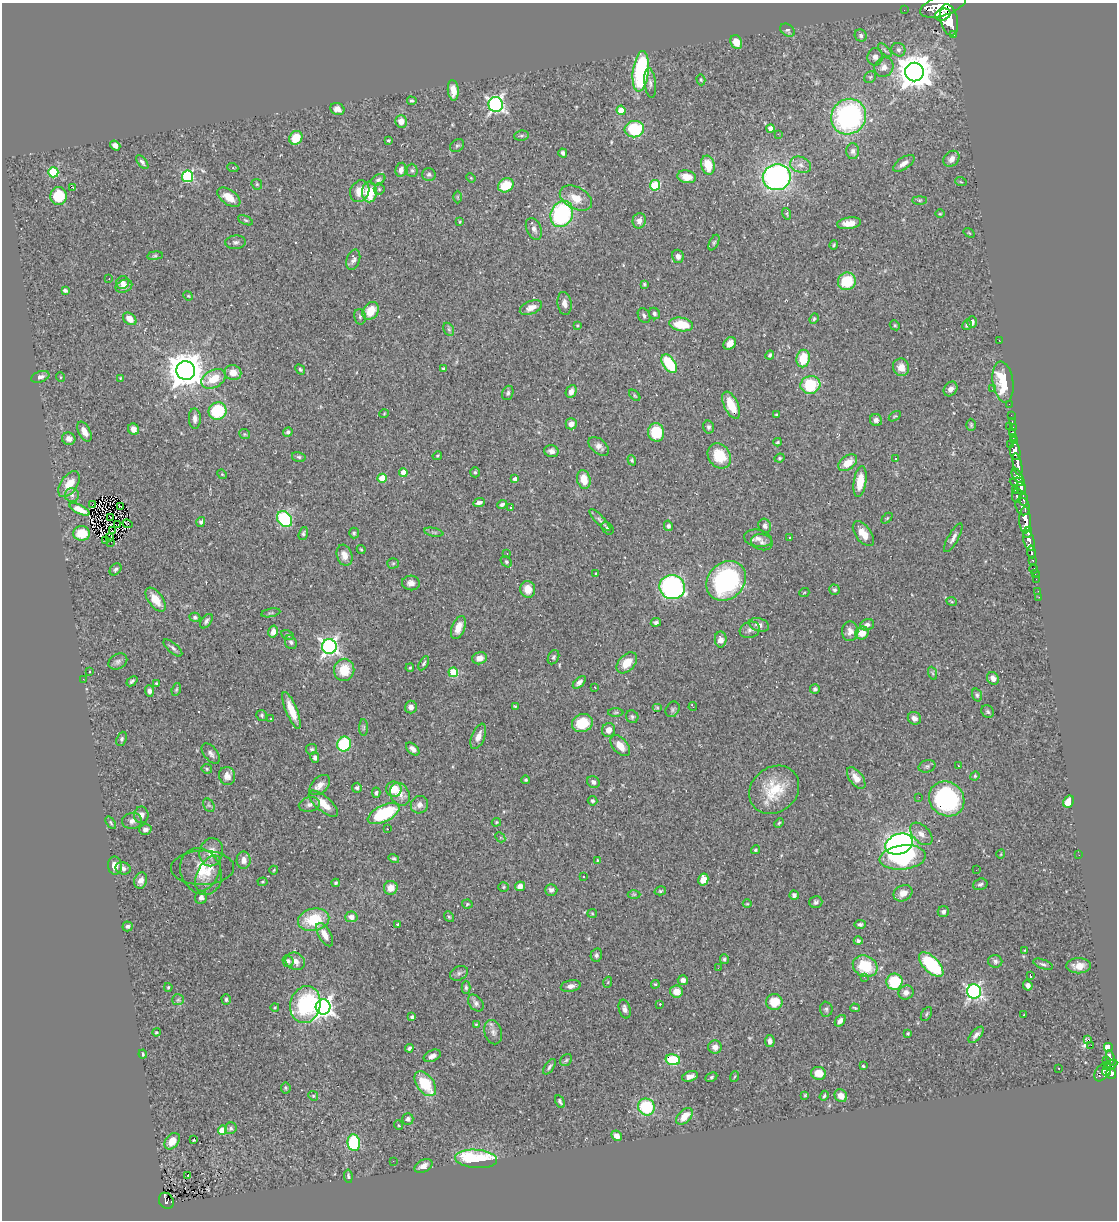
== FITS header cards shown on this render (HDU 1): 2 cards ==
NAXIS1  =                 1115
NAXIS2  =                 1218

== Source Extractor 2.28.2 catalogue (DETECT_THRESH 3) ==
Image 1115 x 1218 px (HDU 1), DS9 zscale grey, 1 PNG px = 1 image px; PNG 1119 x 1222 px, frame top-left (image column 1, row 1218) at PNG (2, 3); each listed source drawn as its Kron ellipse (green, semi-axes under 4 px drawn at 4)
Background 0.6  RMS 0.026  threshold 0.0782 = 3 sigma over >= 5 px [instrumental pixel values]
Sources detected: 454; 2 with non-positive FLUX_AUTO (blend fragments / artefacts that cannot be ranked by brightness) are neither listed nor drawn; the other 452 listed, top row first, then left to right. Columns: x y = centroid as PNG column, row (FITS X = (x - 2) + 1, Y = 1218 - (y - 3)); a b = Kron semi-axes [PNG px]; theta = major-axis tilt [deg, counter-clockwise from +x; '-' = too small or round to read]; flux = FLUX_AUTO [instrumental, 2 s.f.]
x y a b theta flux
943 5 24 10 18 3400
904 10 2 2 - 6
943 15 8 5 21 1100
949 20 16 8 -78 2800
787 30 8 6 -37 4.2
861 35 6 5 - 4.4
954 35 3 3 - 84
736 42 7 5 -63 20
885 50 9 3 -45 3.7
898 50 7 6 - 5.2
875 57 8 7 - 7.6
884 67 10 9 - 11
641 71 20 8 83 190
914 72 9 9 - 3900
870 77 6 5 - 3.1
701 80 6 4 -73 2.3
650 83 15 5 -83 7.4
453 90 10 5 -84 18
412 101 5 4 - 2.8
496 104 7 7 - 520
337 109 7 6 - 10
621 110 5 4 - 31
849 117 18 17 - 330
401 121 6 6 - 14
770 128 4 4 - 12
634 129 10 8 6 93
778 134 2 2 - 12
521 136 7 5 6 3.2
296 138 7 6 - 34
388 140 4 3 - 2.2
115 146 5 4 - 9.2
457 146 7 5 39 3.4
853 151 8 6 -90 6.2
563 153 4 4 - 4.5
951 159 9 7 46 9.4
142 162 8 4 -51 4.1
904 163 12 6 35 9.2
708 165 9 7 -76 36
801 165 11 8 -20 9.8
233 168 5 3 - 1.6
401 170 7 5 81 9.9
412 170 6 5 - 3.3
53 172 5 5 - 99
429 174 7 6 - 4.2
188 176 6 5 - 170
687 177 9 6 -10 23
777 177 14 13 - 450
471 178 5 4 - 1.6
378 180 7 5 32 3.8
961 182 6 3 -18 1.7
257 184 6 5 - 2.3
506 185 8 6 30 45
655 185 5 5 - 100
72 187 3 2 - 17
379 189 5 5 - 2.9
360 191 11 9 64 22
369 192 10 7 88 51
59 196 9 8 - 52
229 197 13 7 -36 21
457 197 6 4 -90 1.9
576 198 17 11 -28 26
920 200 7 4 0 2.9
562 214 13 11 66 200
787 214 6 3 -72 1.9
940 214 5 3 - 1.5
245 220 8 4 -26 2.6
639 221 8 6 76 8.3
460 222 3 2 - 1.4
849 223 12 6 7 15
534 229 11 7 -66 8.3
969 233 6 3 -36 1.5
235 242 10 6 4 5.7
714 242 8 4 63 3.2
834 245 5 3 - 2.2
155 256 8 4 8 2.8
678 256 7 5 -75 7.5
353 260 10 6 74 5.8
109 279 3 2 - 1.9
847 281 9 8 - 68
122 283 6 6 - 6.1
644 284 4 4 - 2.6
124 286 9 6 24 13
65 290 4 3 - 3.3
188 296 5 4 - 1.8
564 303 11 7 -81 10
531 308 12 6 22 14
371 311 9 7 52 33
654 314 6 5 - 4.1
644 316 8 5 -61 4.9
360 317 8 5 -76 3.7
130 319 7 5 -40 17
814 319 5 4 - 2.5
972 322 6 4 -90 6.9
681 324 12 6 -8 50
895 325 5 4 - 2.2
967 325 5 4 - 3.9
577 326 4 3 - 1.8
449 329 7 5 -60 3.1
999 340 3 2 - 4.1
730 343 7 5 45 15
770 355 5 3 - 3
803 359 9 6 79 45
669 364 10 6 -56 87
901 367 9 8 - 14
300 369 5 3 - 2.5
444 369 4 4 - 3.2
186 370 9 9 - 4100
233 373 8 7 - 20
40 377 9 5 19 6.4
60 377 5 3 - 1.4
121 378 4 3 - 2.1
213 379 13 8 29 37
1003 382 20 10 -81 72
810 385 10 9 - 72
950 389 8 6 53 8.3
992 389 3 2 - 1.3
571 391 6 5 - 10
508 393 7 5 71 4.3
635 395 7 4 -45 2.5
1009 404 2 2 - 7.8
731 405 14 7 -65 41
218 411 9 8 - 120
384 414 5 3 - 1.3
776 415 3 3 - 1.7
1011 415 2 2 - 7.3
895 416 7 3 34 2
195 419 10 6 -88 8.2
876 420 6 6 - 6
1012 422 3 2 - 19
571 424 5 5 - 12
971 425 6 5 - 2.5
708 427 6 5 - 4.6
1010 427 3 2 - 5.7
1013 428 3 3 - 11
133 429 6 5 - 13
84 432 11 6 -62 15
288 432 5 4 - 4.1
656 432 9 8 - 63
1013 432 3 2 - 18
245 434 5 5 - 2.3
1013 437 3 3 - 30
69 439 6 6 - 9.1
1015 441 4 3 - 28
778 442 4 3 - 2.4
1010 444 3 2 - 14
599 446 12 7 -40 9
551 451 7 6 - 7.5
1015 451 9 5 -80 1000
437 456 5 3 - 2
719 456 13 11 -53 49
299 457 7 5 -15 3.3
779 458 5 3 - 2.3
895 458 3 2 - 2.4
632 460 5 4 - 2.8
848 463 10 7 36 27
1017 464 11 4 -78 810
475 472 5 4 - 3
403 473 4 4 - 20
222 474 5 4 - 1.7
1018 476 8 5 -57 320
382 478 4 4 - 37
515 479 4 4 - 8.1
584 479 9 6 -76 26
860 481 15 6 81 36
1017 482 8 3 -2 290
69 484 15 8 56 26
1021 488 7 4 -70 420
1015 490 2 2 - 9.8
72 495 7 7 - 5.2
1017 496 7 5 84 170
1023 499 7 3 -81 230
479 503 6 4 22 5.6
93 504 2 2 - 0.64
502 504 5 4 - 4.6
120 506 3 2 - 1
1023 506 9 7 -68 640
510 507 3 2 - 2
80 509 11 4 -26 18
110 517 4 2 - 1.9
887 518 6 4 45 2.1
285 519 9 7 -54 150
600 520 14 4 -46 6.4
1025 520 13 5 90 1500
201 522 5 4 - 4
128 524 5 2 - 5.3
118 525 3 2 - 1.9
668 526 5 4 - 4.6
765 526 7 6 - 5.3
607 528 7 5 -51 3.2
112 531 2 2 - 0.71
434 532 9 3 -11 2.7
1028 532 6 4 72 460
82 533 8 7 - 30
354 533 5 4 - 2.8
303 534 7 4 74 3.2
863 534 14 7 -53 20
790 537 3 3 - 2.7
110 538 3 2 - 1.1
758 538 14 8 -11 11
953 538 16 5 61 7.8
105 540 2 2 - 1.3
1029 540 11 5 -74 850
111 542 3 2 - 2.3
762 542 11 8 -11 7.1
361 550 4 3 - 1.8
1031 552 6 3 -81 200
507 554 2 2 - 1.2
344 555 11 7 -72 13
1033 560 3 3 - 87
506 562 6 4 -49 2.9
393 563 5 5 - 2.7
116 569 7 5 45 3.7
1034 569 4 3 - 42
596 573 3 3 - 13
1035 574 2 2 - 6
1036 579 2 2 - 7.6
726 581 21 18 45 250
411 583 9 7 -6 9.6
672 587 13 12 - 340
528 589 8 7 - 21
834 590 5 5 - 3.6
1038 591 2 2 - 5.7
804 593 5 3 - 1.4
1039 597 2 2 - 4.4
156 600 14 7 -53 28
952 602 5 3 - 1.6
271 613 9 3 10 2.2
195 617 5 4 - 4
206 621 8 5 52 5
656 622 5 4 - 4.7
759 625 10 6 -18 11
867 625 7 5 21 6.4
458 628 12 6 69 18
750 630 10 8 18 7.8
850 631 10 8 -88 10
273 632 6 4 77 10
862 633 7 6 - 18
287 635 7 4 -27 2.7
721 639 8 6 -89 13
291 642 7 5 -66 3.9
329 646 7 7 - 630
173 648 12 5 -41 5.3
553 657 7 5 63 3.4
479 658 7 6 - 12
118 661 10 7 32 6.3
424 663 8 4 60 3.5
627 663 12 8 47 29
410 668 4 3 - 1.9
344 670 11 10 - 39
89 672 3 3 - 6.8
453 672 5 4 - 72
932 673 7 4 -70 2.5
993 678 6 5 - 9.7
83 679 3 2 - 1.4
132 681 6 4 39 3.6
579 682 8 4 44 6.3
156 683 3 3 - 2.3
595 687 3 2 - 1.4
176 689 6 4 70 2.4
815 689 5 5 - 4
149 691 5 4 - 7.2
977 695 6 4 -71 3.4
515 706 3 3 - 1.9
411 707 6 6 - 8.1
693 707 4 2 - 4.2
657 708 5 4 - 2.1
672 709 8 6 57 4
292 710 19 5 -68 32
616 712 8 3 1 2.5
988 712 7 6 - 3.2
262 715 5 5 - 2.8
632 717 6 6 - 3.2
914 718 7 6 - 9.9
271 719 2 2 - 1.3
582 723 10 9 - 50
364 727 8 4 89 2.8
608 730 7 6 - 11
478 736 13 6 68 13
122 739 7 5 69 3.5
344 744 7 6 - 110
620 746 12 7 -49 22
312 749 5 5 - 2.9
413 749 8 5 -42 9.6
211 753 12 6 -51 6.7
315 757 5 4 - 5.2
927 766 8 6 17 4.2
958 766 2 2 - 1.3
207 769 5 4 - 2.5
227 776 9 8 - 12
975 776 5 4 - 1.9
856 778 12 6 -53 17
526 780 4 3 - 2.1
593 782 6 5 - 6.3
320 785 12 7 45 12
357 788 5 5 - 3.5
394 789 7 7 - 31
774 790 26 22 38 67
376 793 5 3 - 3.5
400 794 12 9 -62 15
919 797 2 2 - 2.3
947 799 18 16 -42 190
592 801 5 4 - 3.1
1069 802 6 5 - 22
323 804 18 7 -41 28
209 805 7 5 -58 3.5
309 805 11 7 12 7
419 805 9 8 - 8.7
384 814 17 8 26 140
141 815 8 7 - 9.7
132 821 10 8 8 7.8
496 822 5 3 - 1.6
111 823 7 4 -54 2.5
779 823 5 4 - 2.2
145 829 6 5 - 7.3
387 829 3 2 - 2.3
921 834 13 8 -45 12
500 837 5 4 - 2.9
899 844 14 10 19 690
755 850 4 4 - 2.4
211 852 14 11 77 22
1001 854 4 3 - 1.3
1079 855 2 2 - 1.2
903 857 23 12 7 190
394 858 5 4 - 2.7
244 860 8 7 - 11
597 860 4 2 - 1.3
115 866 9 7 -87 14
123 868 8 6 -18 7.6
202 868 31 17 1 41
274 870 4 3 - 1.4
976 870 2 2 - 1.1
201 871 24 20 -62 42
208 873 19 10 61 25
583 876 3 3 - 2.7
703 880 6 5 - 23
141 881 8 6 72 11
262 882 5 4 - 1.8
336 883 4 4 - 2.6
980 884 7 5 17 4.6
520 886 5 4 - 11
503 887 5 4 - 2.3
391 888 7 7 - 16
551 890 6 6 - 5.6
660 891 6 4 14 2.8
903 893 10 7 30 14
634 894 6 4 0 2.6
794 895 4 4 - 5.3
201 897 6 6 - 7.1
816 902 6 6 - 5.1
467 904 5 4 - 2.5
747 904 4 3 - 1.5
943 912 5 5 - 4.5
592 913 5 4 - 2.1
351 917 6 5 - 10
449 917 6 4 -52 2.2
314 920 16 11 13 66
397 924 3 3 - 2.2
860 924 6 4 9 3.8
128 926 5 5 - 4.3
325 935 13 6 -60 18
858 941 4 3 - 3.8
1025 950 4 3 - 1.5
596 955 7 5 77 4.6
724 959 5 4 - 3.1
288 961 6 5 - 3.8
295 961 10 8 -32 13
995 961 7 6 - 5
1043 964 10 4 -20 4.4
931 965 15 7 -46 130
865 966 13 10 -26 65
1079 966 12 7 1 18
718 968 3 2 - 2.4
459 973 9 7 28 5.5
1030 976 3 2 - 1.6
864 977 3 3 - 2.2
683 980 5 4 - 6.7
608 982 5 3 - 1.6
894 982 8 8 - 76
655 984 4 3 - 1.7
1028 985 5 4 - 5.8
571 986 10 6 12 8.3
168 987 4 3 - 1.9
466 987 6 4 -89 3
676 991 6 6 - 17
974 991 7 7 - 440
906 993 8 7 - 9.3
178 1000 6 5 - 3.1
226 1000 5 4 - 3.5
774 1002 8 8 - 37
476 1003 9 6 -51 6.1
660 1004 3 3 - 1
305 1005 19 15 78 160
275 1007 4 3 - 1.6
323 1007 7 7 - 810
855 1008 5 3 - 2.2
625 1009 10 5 -75 7.2
826 1009 7 6 - 3.9
926 1014 8 4 60 3.1
1024 1015 2 2 - 1.6
412 1017 4 3 - 4.2
840 1021 6 4 51 7.7
476 1024 3 3 - 1.5
156 1032 4 3 - 2.1
493 1032 12 8 -75 8.7
908 1033 3 3 - 2.8
976 1035 10 5 48 8
1087 1040 3 3 - 20
770 1041 6 5 - 7.3
1091 1045 3 2 - 1800
715 1047 7 6 - 11
1108 1047 4 4 - 59
409 1048 4 3 - 3.5
143 1054 4 2 - 2.4
432 1056 9 5 25 7.7
1110 1058 7 3 -79 170
566 1060 7 5 46 3.3
673 1060 7 5 -11 81
1106 1060 2 2 - 5.9
1110 1065 7 4 27 170
863 1066 3 3 - 2
549 1067 9 4 55 4.2
1058 1068 2 2 - 1.2
1106 1071 5 3 - 130
1103 1072 11 6 54 320
819 1073 7 6 - 24
1111 1073 5 4 - 380
690 1076 8 5 16 9.3
711 1077 6 4 27 2.8
734 1077 5 3 - 1.4
425 1084 14 8 -54 66
286 1088 5 5 - 2.8
805 1095 4 4 - 1.7
313 1096 5 4 - 2
824 1096 5 3 - 2.5
841 1096 7 6 - 13
560 1102 7 4 -62 4
646 1107 8 8 - 89
684 1116 10 6 46 24
408 1119 5 5 - 4.7
398 1125 5 3 - 1.6
231 1128 6 5 - 4.2
222 1130 4 4 - 67
616 1136 5 4 - 12
194 1140 3 3 - 4.6
172 1141 9 6 51 20
354 1143 8 6 -82 140
476 1159 21 9 -4 130
393 1161 2 2 - 2.8
423 1166 9 6 27 10
188 1175 3 3 - 12
348 1176 6 4 -84 3.5
166 1201 8 7 - 110
At the frame edge (FLAGS 8, measured only in part): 1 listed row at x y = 943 5
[2 non-positive-flux detections neither listed nor drawn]